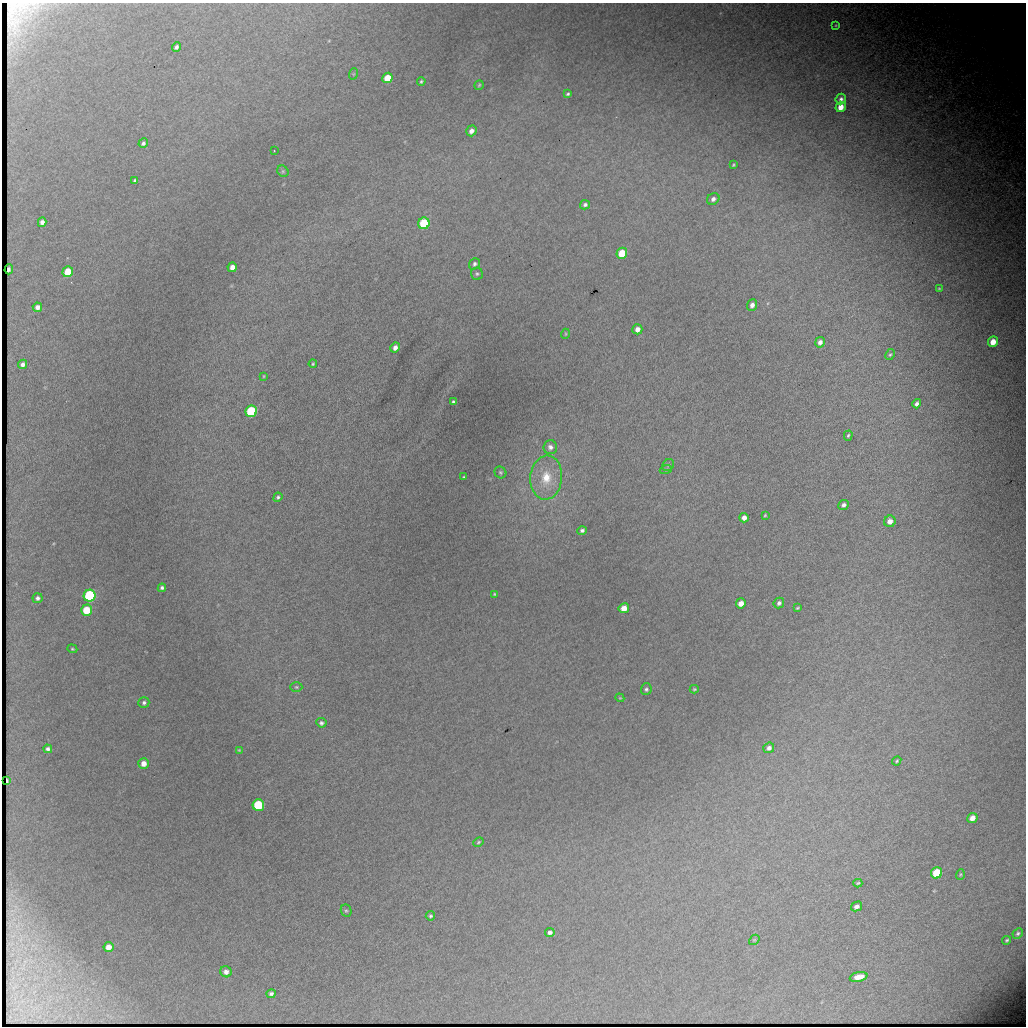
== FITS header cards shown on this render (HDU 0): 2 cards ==
NAXIS1  =                 1024 / length of data axis 1
NAXIS2  =                 1024 / length of data axis 2

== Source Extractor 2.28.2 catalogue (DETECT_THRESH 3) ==
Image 1024 x 1024 px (HDU 0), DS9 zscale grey, 1 PNG px = 1 image px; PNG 1028 x 1028 px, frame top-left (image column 1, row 1024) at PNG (2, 3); each listed source drawn as its Kron ellipse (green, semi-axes under 4 px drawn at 4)
Background 3410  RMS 16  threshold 49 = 3 sigma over >= 5 px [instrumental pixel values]
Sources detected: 93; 1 with non-positive FLUX_AUTO (blend fragments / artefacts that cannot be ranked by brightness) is neither listed nor drawn; the other 92 listed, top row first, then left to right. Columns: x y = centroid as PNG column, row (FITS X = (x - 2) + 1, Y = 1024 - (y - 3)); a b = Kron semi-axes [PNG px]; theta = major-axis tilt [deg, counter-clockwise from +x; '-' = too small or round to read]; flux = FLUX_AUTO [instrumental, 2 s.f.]
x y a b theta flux
836 25 4 3 - 1000
176 47 4 4 - 3000
353 74 6 3 71 1100
387 78 5 5 - 24000
421 81 4 3 - 1400
479 85 5 4 - 1400
568 94 4 3 - 1800
841 99 5 5 - 3300
841 107 5 5 - 12000
471 131 5 5 - 5400
143 143 5 4 - 2900
274 151 3 2 - 590
733 165 3 3 - 1200
283 171 6 5 - 1700
135 181 4 3 - 2500
713 199 6 5 - 4100
585 205 5 4 - 2700
42 222 5 4 - 4900
424 223 6 5 - 68000
622 253 5 5 - 34000
475 264 6 5 - 2600
232 267 5 4 - 7400
9 269 5 3 - 3700
68 272 5 5 - 31000
477 274 6 6 - 2200
939 288 4 3 - 1100
752 305 6 5 - 5100
37 307 5 4 - 5400
637 329 5 5 - 7000
565 334 5 3 - 1000
820 342 5 4 - 4900
993 342 5 5 - 14000
395 348 5 4 - 5300
890 355 6 4 60 1600
22 364 5 4 - 4000
313 364 4 3 - 1400
264 376 3 3 - 930
453 402 3 3 - 1700
917 404 5 4 - 3600
251 411 6 5 - 110000
848 436 5 4 - 1700
550 447 7 7 - 4900
668 465 6 5 - 2400
666 469 6 4 19 1500
500 472 6 5 - 2000
464 477 3 2 - 1100
546 478 22 16 84 32000
278 497 5 4 - 2000
844 505 5 5 - 3700
765 515 3 2 - 1100
744 518 5 4 - 6000
890 521 6 5 - 8500
582 531 5 4 - 2900
162 588 4 4 - 2600
494 594 3 3 - 1200
90 596 6 6 - 140000
37 598 5 5 - 3500
741 603 5 5 - 8600
779 603 5 5 - 2900
624 608 5 5 - 11000
797 608 4 2 - 1300
87 610 5 5 - 31000
72 649 5 4 - 1400
296 687 6 5 - 1700
646 689 6 5 - 2200
694 689 4 3 - 1200
620 698 4 3 - 1000
144 703 5 5 - 2700
321 723 5 4 - 2500
769 748 5 5 - 4100
48 749 4 4 - 3200
239 750 3 3 - 1200
897 761 5 4 - 1500
143 763 5 5 - 8800
7 781 4 2 - 300
258 805 6 6 - 74000
972 818 5 5 - 7700
478 842 5 3 - 1300
937 873 6 5 - 50000
960 874 5 3 - 1200
858 883 4 3 - 1500
856 906 6 4 30 4200
346 911 6 5 - 1700
430 916 5 4 - 1800
550 933 5 4 - 3200
1018 933 5 4 - 2100
754 940 6 4 42 1600
1007 940 4 3 - 1700
109 947 5 5 - 8900
226 972 6 5 - 5100
859 977 9 5 14 12000
271 994 4 4 - 2800
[1 non-positive-flux detection neither listed nor drawn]